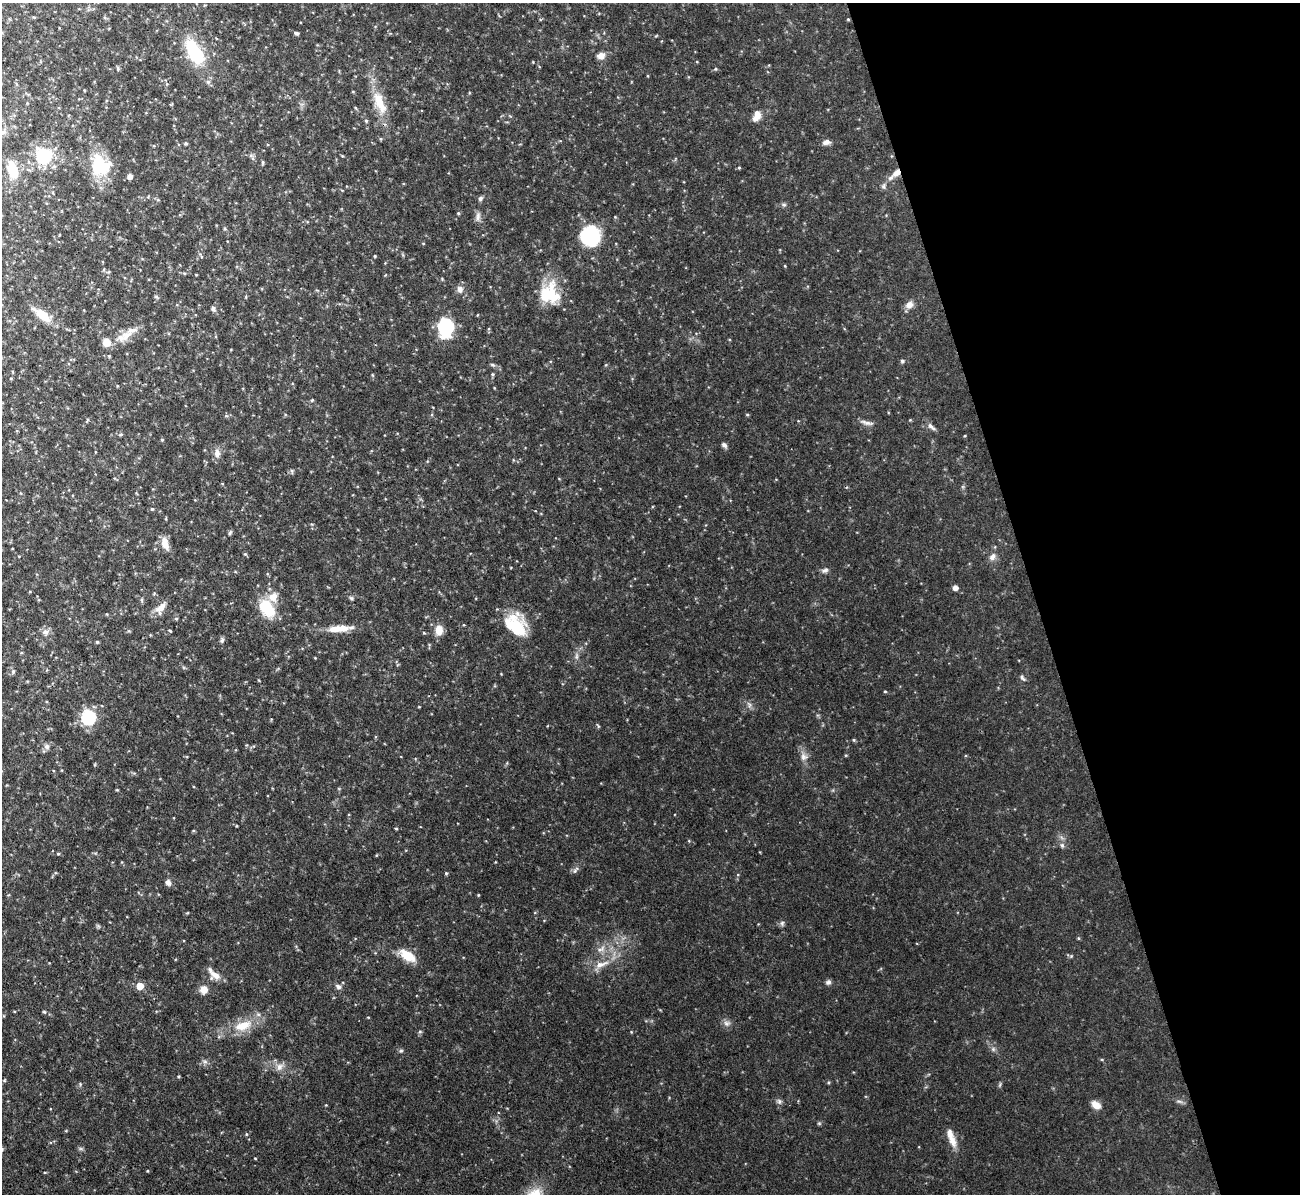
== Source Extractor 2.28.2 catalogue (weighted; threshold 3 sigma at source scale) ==
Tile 12 of 4 x 4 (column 4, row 3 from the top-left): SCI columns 3895-5192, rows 1334-2525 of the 5192 x 5173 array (HDU 1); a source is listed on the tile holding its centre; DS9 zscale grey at full resolution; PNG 1302 x 1196 px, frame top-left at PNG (2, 3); no overlay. Shown black and unused: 20% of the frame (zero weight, under 3 of 4 exposures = <1% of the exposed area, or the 3 px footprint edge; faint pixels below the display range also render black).
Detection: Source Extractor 2.28.2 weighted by HDU 2 'WHT'; one run over the whole footprint, this tile lists its part. Background 0.103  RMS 0.0052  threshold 0.0233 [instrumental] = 3 sigma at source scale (4.5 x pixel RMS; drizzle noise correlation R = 1.50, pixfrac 1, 0.05/0.05 arcsec/px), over >= 5 px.
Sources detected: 135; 6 inside a brighter listed object's ellipse — not listed separately; the other 129 listed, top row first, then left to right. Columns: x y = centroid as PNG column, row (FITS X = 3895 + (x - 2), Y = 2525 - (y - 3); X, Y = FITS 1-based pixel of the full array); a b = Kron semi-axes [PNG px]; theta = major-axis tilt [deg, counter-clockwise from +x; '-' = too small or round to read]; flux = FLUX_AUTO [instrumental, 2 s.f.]
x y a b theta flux
848 19 4 3 - 0.49
296 33 6 4 -18 1
656 36 5 3 - 0.44
194 51 27 13 -61 34
601 56 11 9 15 3.3
118 68 7 3 -81 0.67
715 69 5 4 - 0.6
84 90 3 2 - 0.39
353 92 4 3 - 0.47
380 103 36 14 -68 14
757 116 14 8 63 4.5
366 121 5 4 - 0.8
3 132 9 6 16 1.6
826 142 10 6 9 2.3
186 143 5 5 - 0.73
44 156 10 9 - 41
251 156 8 5 -31 1.3
263 162 6 4 85 0.71
100 165 30 25 -67 22
739 168 5 3 - 0.54
12 170 17 9 -75 16
896 173 13 8 42 5.2
130 176 5 5 - 2.8
883 186 8 6 90 1.3
480 198 7 6 - 1.2
784 205 7 5 -17 1
458 213 5 4 - 0.65
478 217 14 6 89 2.4
590 236 19 18 - 39
423 243 4 3 - 0.37
375 256 3 3 - 0.51
184 273 5 4 - 0.51
460 289 10 8 -86 2.9
549 294 27 24 -88 21
156 297 6 5 - 0.81
909 305 11 9 29 3.4
213 309 9 5 -78 1.3
42 315 24 9 -36 10
445 327 10 8 -89 80
121 338 17 12 3 5.7
106 342 8 8 - 5.8
109 356 4 4 - 0.6
902 361 5 4 - 1.1
492 365 7 4 -19 0.92
492 374 5 5 - 0.65
372 375 5 3 - 0.5
11 378 4 3 - 0.44
312 400 5 4 - 0.52
747 414 5 3 - 0.51
226 416 6 4 18 0.74
867 423 20 6 -13 2.5
931 427 14 5 -41 2
120 435 6 3 19 0.59
162 440 4 4 - 0.6
724 445 8 5 -49 1.4
217 453 13 8 -89 3.2
292 471 8 3 -77 0.7
152 509 4 4 - 0.72
166 519 5 3 - 0.47
230 533 7 4 54 0.93
165 544 18 9 -72 4.8
245 554 6 4 -41 0.61
992 557 11 7 53 2.6
825 570 10 6 26 1.6
955 588 5 4 - 3.4
351 598 7 4 -28 0.85
142 599 7 4 -90 0.78
161 607 18 9 44 5
267 608 21 14 -60 18
176 619 5 4 - 0.66
510 625 39 20 38 17
336 629 21 9 9 6.9
439 630 11 9 -90 6.2
170 631 4 3 - 0.56
45 632 10 9 - 2.7
424 633 5 3 - 0.48
222 640 7 5 87 1.1
97 642 5 4 - 0.61
576 656 11 4 -86 1.5
13 671 6 5 - 0.99
1023 678 9 5 -56 1.2
885 691 4 3 - 0.51
749 705 9 5 -65 1.5
88 717 7 6 - 82
598 725 7 2 -45 0.51
854 740 5 4 - 0.61
47 747 8 8 - 1.9
846 755 5 3 - 0.46
804 757 11 10 - 3.2
117 790 5 3 - 0.45
396 829 4 3 - 0.58
1062 845 7 5 -68 1.2
58 854 4 4 - 0.6
575 870 12 5 49 1.5
446 873 5 4 - 0.6
168 882 7 6 - 2.1
478 895 4 3 - 0.43
782 923 8 6 -77 1.2
1078 938 5 3 - 0.49
601 949 14 7 24 3.4
407 955 21 10 -30 9.8
1071 956 5 5 - 0.67
601 964 23 8 19 6.4
215 975 16 12 -16 5.4
828 982 7 6 - 1.5
140 986 5 5 - 9
338 987 8 6 -32 1.6
204 990 10 9 - 4.3
44 1012 6 4 -41 0.66
727 1023 10 8 2 2.2
243 1026 25 13 16 13
420 1031 6 4 0 0.68
993 1049 6 6 - 1.2
401 1051 6 5 - 0.81
1102 1059 5 3 - 0.53
205 1062 6 6 - 1.4
280 1067 12 9 52 3.3
4 1080 5 4 - 0.57
829 1082 5 3 - 0.55
80 1084 4 4 - 0.65
779 1101 8 7 - 1.4
1179 1101 11 4 -5 1.3
326 1105 3 3 - 0.38
1096 1105 11 7 -32 4.6
819 1123 6 4 -43 0.67
246 1134 5 3 - 0.51
952 1140 20 9 -70 5.5
255 1158 4 3 - 0.37
148 1171 4 3 - 0.38
Overlapping masked pixels (flux is a lower limit): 2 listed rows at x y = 380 103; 896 173
Isophote crosses this tile's border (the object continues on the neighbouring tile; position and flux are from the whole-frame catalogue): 1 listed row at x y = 3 132